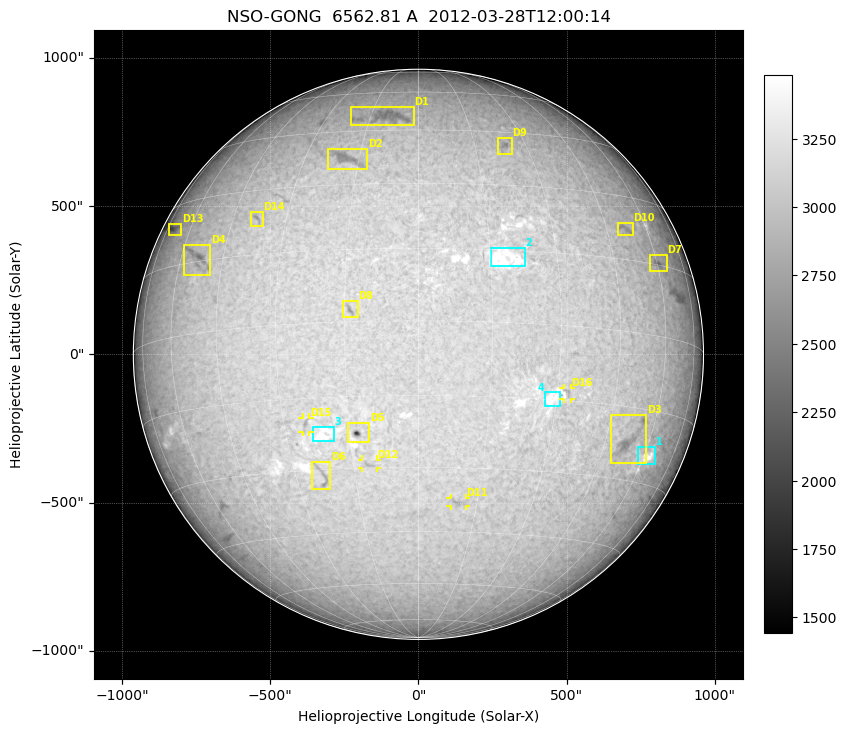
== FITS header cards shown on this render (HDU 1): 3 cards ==
TELESCOP= 'NSO-GONG'           / NSO/GONG Network
WAVELNTH=             6562.808 / [A] exact wavelength of obs
DATE-OBS= '2012-03-28T12:00:14' / Observation start date and time (UTC)

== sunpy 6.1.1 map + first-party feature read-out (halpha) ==
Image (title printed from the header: NSO-GONG  6562.81 A  2012-03-28T12:00:14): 2048 x 2048 px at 1.07 arcsec/px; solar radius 961 arcsec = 900 px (full disc in frame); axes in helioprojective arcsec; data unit not stated in the header (colour bar unlabelled)
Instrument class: HALPHA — H-alpha (6563 A) chromospheric image
Bright regions (plage): reference = the median radial profile (limb darkening/brightening removed); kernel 17 px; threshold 5 sigma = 220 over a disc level ~3044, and >= 1.075x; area >= 63 px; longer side >= 22 px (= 24 arcsec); searched inside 0.97 R_sun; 11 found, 4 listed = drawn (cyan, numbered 1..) (cap 20 boxes per figure: the strongest are kept; on H-alpha dark features outrank plage below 1.2x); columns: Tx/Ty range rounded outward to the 5 arcsec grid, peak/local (2 s.f.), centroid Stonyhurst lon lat
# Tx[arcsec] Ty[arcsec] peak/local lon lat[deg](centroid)
1 735..800 -370..-310 1.2 +62 -24
2 245..360 295..360 1.2 +18 +13
3 -360..-285 -295..-245 1.2 -21 -23
4 425..480 -175..-125 1.1 +29 -15
Dark features (filaments and sunspots): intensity divided by the median radial (limb-darkening) profile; local-median window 148 px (8% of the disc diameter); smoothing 5 px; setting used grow <= 0.95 with closing radius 7 px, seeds <= 0.88 or >= 162 px of the 54-px (= 58 arcsec) line detector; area >= 63 px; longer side >= 22 px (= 24 arcsec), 11 px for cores <= 0.7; searched inside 0.97 R_sun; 16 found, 16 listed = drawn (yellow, D1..; 4 of them under ~29 arcsec drawn as corner ticks so the feature stays visible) (cap 20 boxes per figure: the strongest are kept; on H-alpha dark features outrank plage below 1.2x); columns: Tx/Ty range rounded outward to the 5 arcsec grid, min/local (2 s.f., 1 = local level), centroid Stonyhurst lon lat
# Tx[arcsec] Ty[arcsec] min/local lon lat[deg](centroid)
D1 -230..-15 770..835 0.84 -10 +50
D2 -305..-170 620..695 0.84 -18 +37
D3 645..770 -370..-200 0.84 +52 -22
D4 -790..-700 265..370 0.81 -53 +16
D5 -240..-165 -300..-230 0.57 -13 -22
D6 -360..-295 -460..-360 0.84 -23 -32
D7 780..840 275..335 0.82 +61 +15
D8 -255..-205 120..180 0.83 -14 +2
D9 265..315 670..730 0.86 +24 +41
D10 670..725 400..445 0.89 +51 +22
D11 105..160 -515..-485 0.89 +10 -38
D12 -190..-140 -385..-355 0.89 -11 -29
D13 -840..-800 400..440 0.83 -69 +24
D14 -565..-520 430..480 0.86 -38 +23
D15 -395..-365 -265..-210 0.86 -25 -20
D16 485..515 -155..-115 0.88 +33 -13
Off-limb: outside the limb everything is below the colour-scale floor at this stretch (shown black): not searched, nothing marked